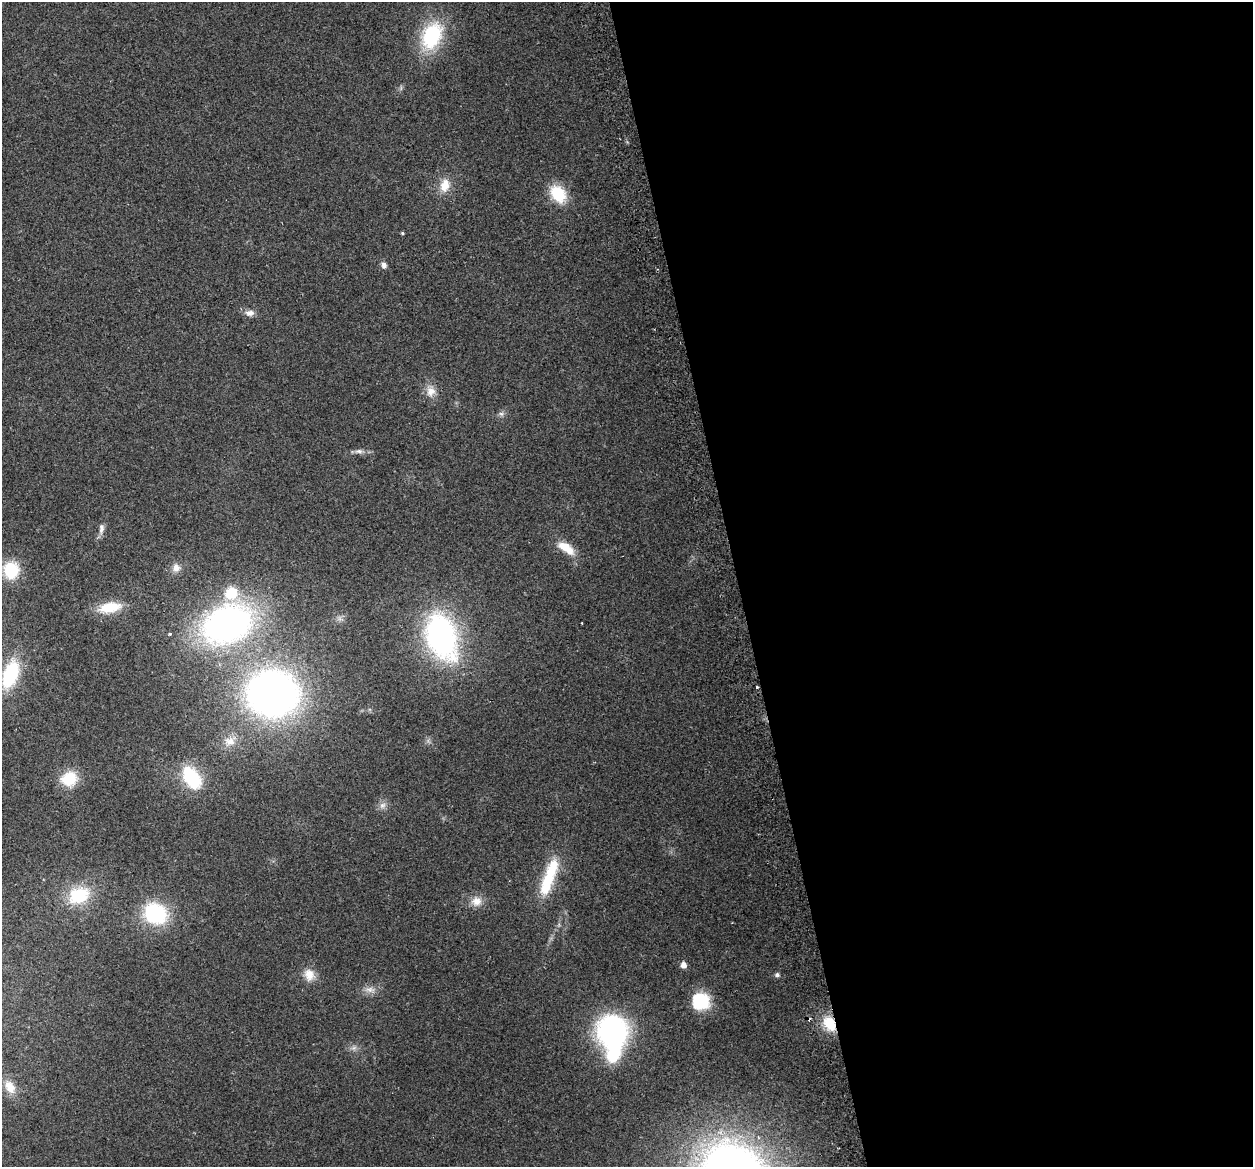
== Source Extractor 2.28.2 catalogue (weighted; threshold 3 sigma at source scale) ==
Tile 8 of 4 x 4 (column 4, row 2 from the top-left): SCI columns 3784-5034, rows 2424-3588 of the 5066 x 4797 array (HDU 1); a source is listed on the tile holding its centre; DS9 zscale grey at full resolution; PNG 1255 x 1169 px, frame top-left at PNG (2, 2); no overlay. Shown black and unused: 41% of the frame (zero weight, under 2 of 3 exposures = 2% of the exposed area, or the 3 px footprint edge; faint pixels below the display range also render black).
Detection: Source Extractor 2.28.2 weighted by HDU 2 'WHT'; one run over the whole footprint, this tile lists its part. Background 0.118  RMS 0.011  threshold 0.0497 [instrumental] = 3 sigma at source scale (4.5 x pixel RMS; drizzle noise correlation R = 1.50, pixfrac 1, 0.0396/0.0396 arcsec/px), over >= 5 px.
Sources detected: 41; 2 inside a brighter object's white glare — not listed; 1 inside a brighter listed object's ellipse — not listed separately; the other 38 listed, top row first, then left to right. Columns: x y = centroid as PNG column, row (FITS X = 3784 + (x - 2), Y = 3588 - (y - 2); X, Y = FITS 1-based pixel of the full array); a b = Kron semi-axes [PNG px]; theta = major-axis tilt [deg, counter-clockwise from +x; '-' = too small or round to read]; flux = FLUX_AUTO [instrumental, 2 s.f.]
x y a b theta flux
432 36 35 23 66 73
445 185 19 13 77 16
558 194 17 13 -53 41
402 233 4 4 - 1.3
384 265 8 7 - 4.2
250 313 12 8 6 5.9
431 391 14 12 83 11
501 414 7 6 - 2.8
359 451 12 6 3 4.4
101 528 15 6 83 5.6
566 548 24 10 -34 20
176 568 12 11 - 7.6
11 570 17 15 88 43
110 607 27 12 10 30
582 623 3 2 - 0.64
227 624 44 31 21 400
170 634 3 3 - 1.6
441 636 39 24 -72 290
10 674 29 14 71 74
757 687 3 2 - 1.3
273 694 40 35 -3 590
230 741 15 12 -9 11
191 777 24 14 -57 69
69 779 18 16 21 32
382 805 10 8 44 5.2
552 870 35 16 69 38
79 895 25 18 22 49
476 901 15 13 16 11
155 914 23 20 -24 87
683 965 5 5 - 8.6
309 975 16 13 -60 13
777 975 5 5 - 3
370 990 14 8 -7 7.3
700 1001 17 16 - 54
829 1024 20 14 -57 27
612 1031 25 24 - 230
354 1048 7 5 1 3.1
10 1087 18 12 -59 15
Overlapping masked pixels (flux is a lower limit): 1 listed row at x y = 829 1024